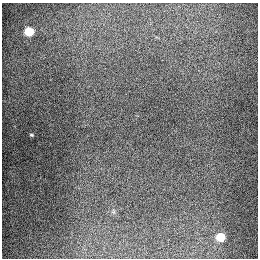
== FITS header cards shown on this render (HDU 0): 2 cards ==
NAXIS1  =                  256
NAXIS2  =                  256

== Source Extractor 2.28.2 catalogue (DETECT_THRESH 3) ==
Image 256 x 256 px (HDU 0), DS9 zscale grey, 1 PNG px = 1 image px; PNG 260 x 260 px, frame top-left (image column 1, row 256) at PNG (2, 3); no overlay
Background 1280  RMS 26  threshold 79.3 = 3 sigma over >= 5 px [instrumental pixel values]
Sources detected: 3; all 3 listed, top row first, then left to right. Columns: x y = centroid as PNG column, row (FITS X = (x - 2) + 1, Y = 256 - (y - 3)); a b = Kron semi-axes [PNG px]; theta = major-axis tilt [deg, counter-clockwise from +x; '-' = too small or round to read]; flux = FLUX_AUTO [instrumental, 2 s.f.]
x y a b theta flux
29 31 5 5 - 90000
31 135 4 3 - 2100
220 237 5 5 - 70000